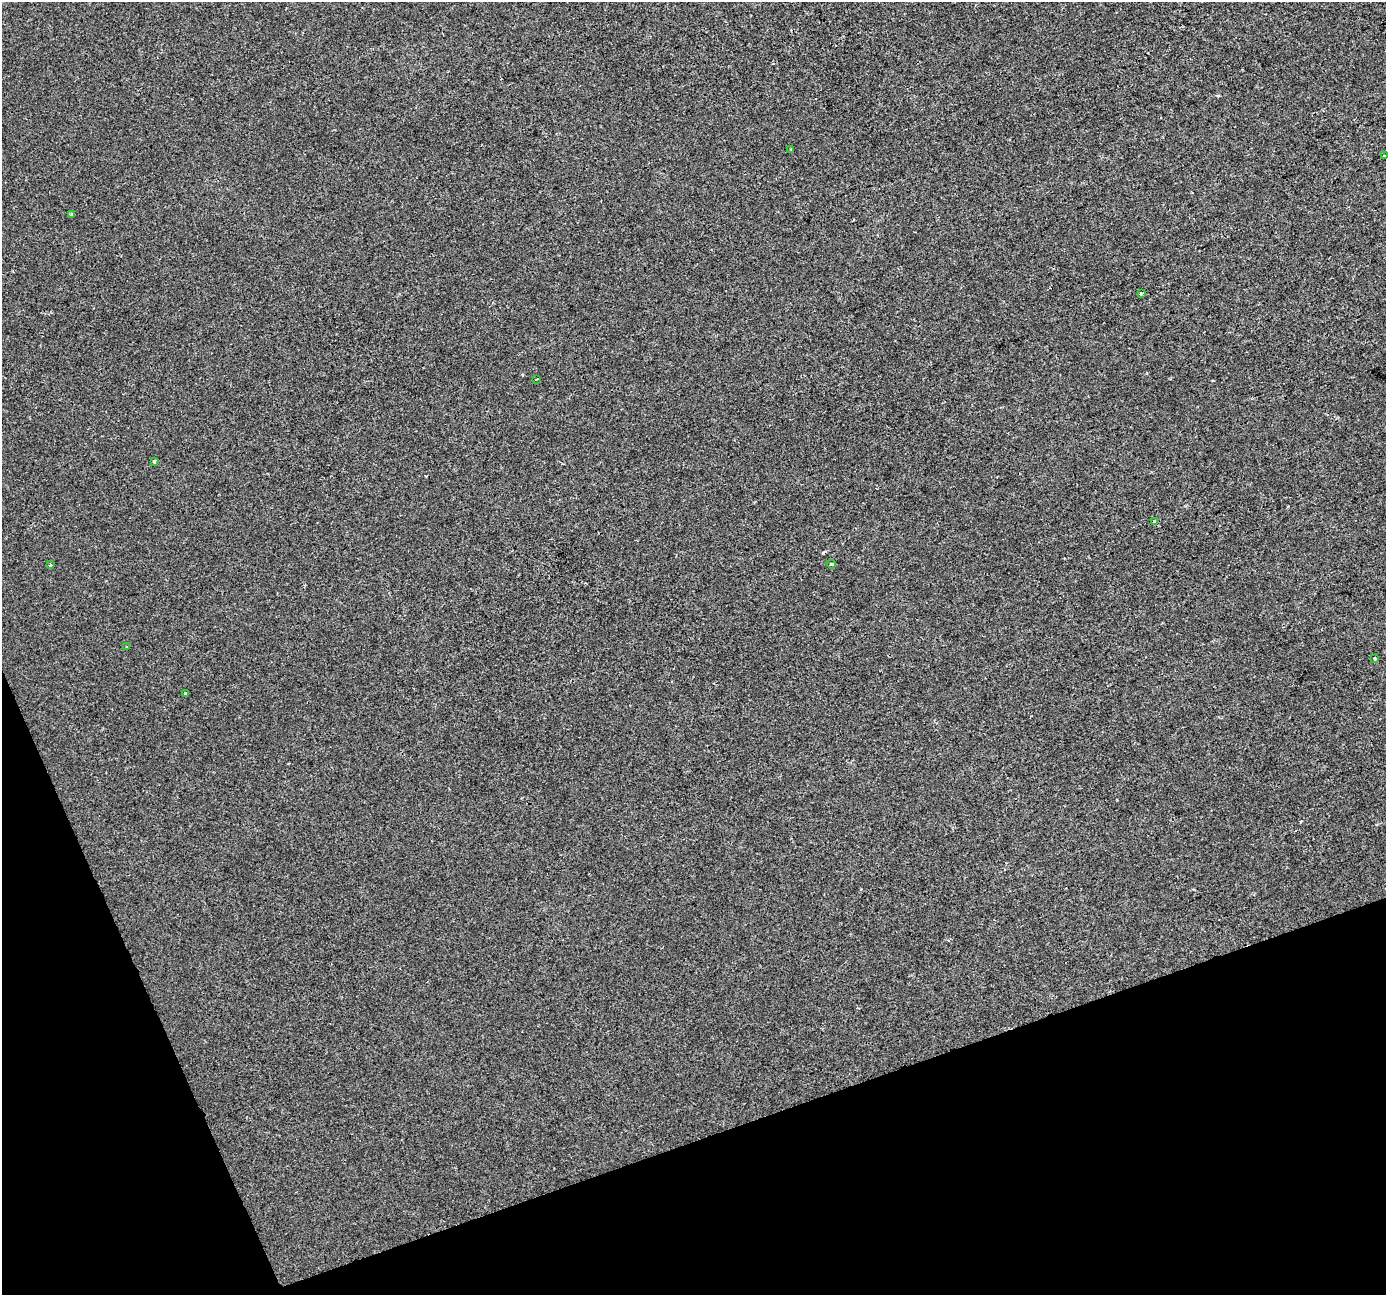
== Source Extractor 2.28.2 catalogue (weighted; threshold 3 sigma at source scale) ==
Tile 14 of 4 x 4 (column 2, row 4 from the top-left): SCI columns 1386-2769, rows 133-1425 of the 5537 x 5381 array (HDU 1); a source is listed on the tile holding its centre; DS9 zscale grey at full resolution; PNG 1388 x 1297 px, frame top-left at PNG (2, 2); each listed source drawn as its Kron ellipse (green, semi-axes under 4 px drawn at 4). Shown black and unused: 17% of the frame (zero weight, under 2 of 3 exposures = <1% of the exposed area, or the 3 px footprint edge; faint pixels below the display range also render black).
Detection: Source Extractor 2.28.2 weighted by HDU 2 'WHT'; one run over the whole footprint, this tile lists its part. Background -4.76e-04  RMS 0.0042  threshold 0.019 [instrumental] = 3 sigma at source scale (4.5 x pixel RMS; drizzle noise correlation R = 1.50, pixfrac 1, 0.0396/0.0396 arcsec/px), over >= 5 px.
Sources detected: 13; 1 cosmic-ray / hot-pixel residue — neither listed nor drawn; the other 12 listed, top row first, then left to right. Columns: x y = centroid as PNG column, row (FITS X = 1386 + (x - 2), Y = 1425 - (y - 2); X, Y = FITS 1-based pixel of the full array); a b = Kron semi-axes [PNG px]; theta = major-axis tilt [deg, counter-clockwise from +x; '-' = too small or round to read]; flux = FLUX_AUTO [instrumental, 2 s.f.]
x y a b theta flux
791 149 3 2 - 0.55
1384 156 2 2 - 0.43
72 214 4 3 - 0.64
1141 293 4 3 - 1.1
536 379 4 2 - 0.86
154 461 4 3 - 0.69
1154 522 3 3 - 3.9
831 564 5 3 - 0.56
50 565 4 3 - 0.47
127 647 3 2 - 0.84
1374 659 3 3 - 0.73
185 693 3 3 - 0.52